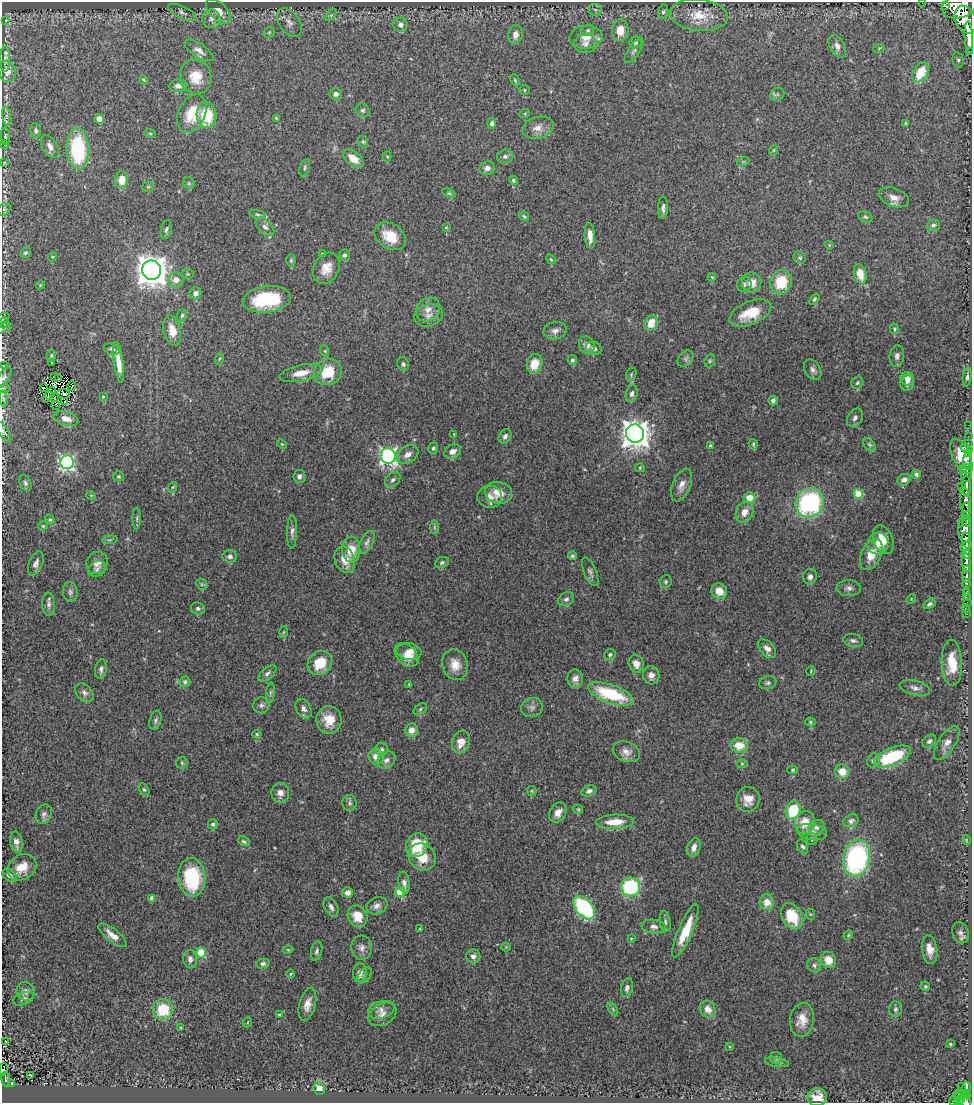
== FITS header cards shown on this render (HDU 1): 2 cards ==
NAXIS1  =                  970
NAXIS2  =                 1101

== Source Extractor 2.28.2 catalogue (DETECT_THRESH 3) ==
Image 970 x 1101 px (HDU 1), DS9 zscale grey, 1 PNG px = 1 image px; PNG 974 x 1105 px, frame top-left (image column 1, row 1101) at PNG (2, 2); each listed source drawn as its Kron ellipse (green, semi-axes under 4 px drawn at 4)
Background 0.886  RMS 0.043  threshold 0.128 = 3 sigma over >= 5 px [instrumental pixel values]
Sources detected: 385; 4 with non-positive FLUX_AUTO (blend fragments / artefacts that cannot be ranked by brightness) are neither listed nor drawn; the other 381 listed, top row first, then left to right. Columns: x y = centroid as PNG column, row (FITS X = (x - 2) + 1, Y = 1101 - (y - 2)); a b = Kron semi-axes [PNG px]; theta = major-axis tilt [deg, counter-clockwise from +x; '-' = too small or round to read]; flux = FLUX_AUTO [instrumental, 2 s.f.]
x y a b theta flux
922 3 2 2 - 9.8
945 6 2 2 - 4600
959 6 17 12 16 5700
595 10 6 6 - 6.8
218 11 15 8 -46 29
182 12 15 6 -25 11
663 12 7 5 78 7.3
331 15 7 4 45 5.5
699 15 29 16 -6 83
211 19 9 9 - 15
6 20 3 2 - 1.8
965 20 15 10 -67 4700
289 22 16 10 -53 21
400 25 7 7 - 13
588 30 7 5 29 6.2
620 30 11 8 84 46
269 32 6 5 - 4
515 35 9 7 80 22
586 37 16 11 5 39
969 37 16 4 -86 3000
636 43 6 5 - 7.2
585 44 11 9 2 17
837 46 12 7 -61 17
879 48 6 3 20 3.2
199 50 16 6 -34 16
634 51 14 5 56 11
970 52 3 3 - 200
5 59 13 5 89 11
958 60 7 5 -79 6.9
7 71 11 8 -75 16
920 72 11 7 61 72
196 77 17 16 - 54
144 80 5 3 - 3.5
515 80 6 4 -66 3.5
178 86 9 6 5 14
524 90 5 5 - 3.6
336 94 6 5 - 13
777 94 7 6 - 6.6
363 110 7 6 - 6.6
525 113 5 3 - 2.7
192 114 20 13 66 91
207 115 13 10 -88 110
7 116 9 4 -81 9
276 118 4 3 - 4.4
99 119 5 4 - 22
492 123 5 4 - 9.1
906 123 3 3 - 4.1
538 128 16 11 15 28
36 131 7 5 -83 9.1
150 133 6 4 -19 3.5
5 136 8 4 -86 5.1
363 142 6 5 - 5
4 144 3 2 - 2.5
50 146 12 7 -59 19
78 149 21 11 -87 240
774 150 6 3 71 3.3
387 156 5 4 - 3.1
505 156 8 7 - 11
353 159 12 7 -39 42
4 162 4 4 - 2.5
743 162 6 4 18 4.2
305 168 9 5 76 6
487 168 8 6 18 17
122 180 8 6 82 36
513 180 5 4 - 5
189 183 6 5 - 4.6
148 187 5 5 - 4.1
449 193 7 4 -21 4.3
894 197 16 9 -20 26
663 208 11 5 88 11
4 209 7 5 44 6.3
258 214 9 4 -14 5.4
524 216 5 4 - 5.2
865 217 7 5 -24 6.3
933 225 7 5 15 8.2
265 227 11 6 -44 12
446 227 3 3 - 2.8
166 229 10 5 75 8.1
390 236 17 12 -33 69
590 236 13 5 -85 24
829 245 4 3 - 2.4
25 253 6 5 - 5.3
322 254 4 3 - 2.6
345 255 6 5 - 8.4
52 257 5 3 - 2.9
800 258 6 5 - 6.1
551 259 5 4 - 3.1
291 260 6 5 - 4.9
326 268 16 12 62 40
152 270 9 9 - 4600
188 274 6 5 - 3.9
860 274 10 6 -77 48
712 277 4 3 - 3.2
176 280 8 7 - 22
752 282 10 9 - 35
781 282 12 10 78 100
744 284 8 7 - 9.5
40 285 4 3 - 2.5
195 293 6 5 - 17
267 299 24 13 7 180
814 299 6 4 52 4.8
428 309 13 11 43 26
750 313 22 11 23 82
182 315 6 4 72 5.3
429 315 14 11 18 22
3 318 7 5 31 3.8
4 323 5 3 - 3.2
651 323 8 6 66 51
3 328 8 4 26 4.6
894 329 5 4 - 3.9
172 331 15 8 -77 44
555 331 11 8 13 16
587 345 9 7 -64 23
594 348 8 6 -26 10
112 349 8 5 -16 8.5
325 351 6 3 -72 3.4
51 356 6 4 75 4.4
897 356 11 7 85 12
219 359 6 3 70 3.2
686 359 9 6 47 8.6
572 360 5 4 - 5.6
710 361 6 5 - 4.7
51 362 4 2 - 2.3
118 362 20 5 -82 42
403 364 7 5 -64 7.3
534 364 10 7 73 51
3 365 3 2 - 1.3
813 370 11 7 -56 12
328 372 14 13 - 82
301 373 22 8 12 42
631 374 7 5 72 4.5
4 377 12 5 56 8.8
54 377 3 2 - 0.99
967 377 9 4 82 7.4
58 378 4 2 - 4.6
907 379 7 6 - 16
857 383 6 5 - 5.4
907 383 8 6 79 14
72 386 5 2 - 1.6
4 388 6 3 18 3.2
43 388 3 2 - 2.8
50 393 7 3 62 1.6
64 394 6 4 -16 2.4
632 394 8 6 71 11
47 397 6 2 54 3.3
103 397 4 3 - 3.5
54 398 4 2 - 1.9
3 399 8 4 -81 6.1
773 401 5 4 - 11
65 402 3 2 - 2.5
56 405 4 2 - 4.8
855 418 10 7 55 11
66 419 13 6 -16 25
968 425 2 2 - 11
3 432 11 5 -59 7.9
454 434 3 3 - 2
635 434 9 9 - 3400
505 436 7 6 - 11
968 436 2 2 - 9.1
968 443 2 2 - 12
282 444 5 4 - 3.2
753 444 5 4 - 4.2
869 445 7 5 -48 4.9
711 446 4 4 - 9.1
433 448 6 4 73 5.6
966 449 6 2 -18 48
452 451 9 6 26 18
407 454 12 8 30 22
968 454 3 2 - 34
388 456 8 7 - 770
961 456 19 8 -65 130
967 461 8 2 -89 140
67 462 7 7 - 520
640 468 5 4 - 3.3
964 469 3 2 - 270
967 473 9 5 83 1200
916 474 4 4 - 11
119 476 5 5 - 4
299 476 6 6 - 11
393 480 9 6 42 9.5
904 480 7 5 27 13
25 483 8 5 -65 8.5
681 485 17 9 68 23
966 486 10 3 -89 2000
173 487 5 3 - 3
961 487 2 2 - 53
499 493 14 10 -12 45
858 494 5 4 - 89
91 495 5 3 - 2.4
490 497 12 11 - 25
750 498 6 5 - 46
965 501 12 5 -89 890
810 503 15 13 58 460
966 510 8 4 87 730
744 512 11 8 65 28
137 518 11 4 89 5
50 520 5 4 - 4.1
967 521 6 2 81 520
963 523 4 2 - 360
43 526 4 4 - 3.8
434 527 7 4 90 4.9
964 529 13 6 -88 2000
292 532 17 5 89 12
110 540 8 3 5 3.4
883 540 15 9 -68 43
966 540 8 4 -84 2400
367 542 12 6 63 12
878 543 11 10 - 36
966 546 5 4 - 1300
351 549 13 9 -85 54
871 554 16 10 65 49
966 555 4 3 - 790
230 556 7 6 - 9.5
572 556 4 4 - 5
345 560 13 9 -69 38
442 562 7 5 24 5.7
36 563 13 6 67 14
97 563 11 10 - 24
966 563 9 3 -84 1800
97 569 9 7 28 10
590 572 15 6 -67 11
967 574 9 3 85 310
810 577 8 6 76 13
666 582 6 6 - 5.6
966 583 3 3 - 250
202 584 6 5 - 4.5
849 588 12 8 2 14
719 591 8 7 - 38
70 592 10 7 -83 10
967 592 4 3 - 110
967 597 3 2 - 12
566 599 8 6 29 9.5
911 599 5 4 - 3.3
967 602 2 2 - 13
49 604 11 6 -86 11
929 604 7 4 33 7.3
198 608 7 6 - 7.6
965 608 2 2 - 9.8
967 614 2 2 - 11
283 632 6 4 88 3.4
853 640 10 6 -11 10
767 648 11 7 -46 18
409 652 12 8 -8 31
610 654 6 5 - 7
406 655 14 9 -46 37
320 663 13 11 41 73
952 663 23 10 -88 67
636 664 9 7 -71 24
455 665 15 13 -70 38
101 669 10 6 81 12
811 671 5 4 - 3
267 673 11 5 39 9.6
651 675 9 8 - 21
575 679 9 8 - 18
185 682 5 5 - 8.8
768 683 8 6 13 7.7
409 684 4 3 - 2.9
915 688 15 7 -13 16
84 693 11 7 -48 13
270 693 10 4 85 6.7
611 694 24 9 -20 180
261 705 8 8 - 9.7
532 708 11 9 20 13
304 709 10 7 -60 14
420 709 7 5 38 5.4
155 720 10 5 75 7.2
329 720 14 12 -84 54
810 722 5 4 - 4
411 730 7 6 - 23
257 734 5 4 - 3.7
929 741 7 5 42 8.2
461 742 11 8 73 33
947 743 19 8 57 28
739 745 8 7 - 57
382 749 6 6 - 7.6
626 752 14 10 -21 23
376 757 8 7 - 30
892 757 20 8 23 210
386 760 10 8 34 15
873 760 7 6 - 6.9
182 763 6 5 - 4.3
742 764 5 3 - 3
793 770 5 4 - 4
842 771 7 7 - 42
144 790 7 4 -61 5
532 791 5 4 - 3.4
589 791 8 5 22 10
280 793 10 9 - 21
748 799 12 11 - 34
350 803 8 7 - 8.3
578 809 5 4 - 3.4
793 810 9 7 73 140
558 813 11 8 57 29
44 814 10 7 65 10
851 821 8 6 28 10
615 822 19 7 3 57
805 822 12 10 78 49
213 824 5 5 - 7.1
817 827 8 7 - 13
812 832 15 8 -10 22
812 839 6 5 - 4.2
966 840 5 3 - 2.5
244 841 6 4 -29 4.9
16 842 10 6 -80 16
417 845 12 10 65 100
802 846 7 5 -60 7.1
694 847 9 6 69 22
422 857 14 12 -42 62
857 858 18 13 78 500
22 867 15 12 33 50
10 876 8 5 -37 11
192 877 19 13 -85 220
404 883 11 5 -81 14
630 887 9 9 - 240
347 892 5 5 - 19
400 892 5 4 - 73
152 898 4 4 - 19
767 902 8 7 - 32
377 906 11 8 24 16
331 907 10 6 -62 14
584 908 13 8 -50 330
810 914 6 4 -70 3.2
358 916 11 9 -64 51
792 916 14 9 -63 95
665 922 10 5 -82 8.2
653 927 12 6 -7 14
420 929 4 3 - 2.8
685 931 29 7 67 87
960 933 11 8 -70 13
113 935 17 6 -38 30
848 935 5 4 - 3.5
631 938 3 2 - 2.2
506 947 4 4 - 2.7
362 948 12 10 -85 19
288 950 5 3 - 2.6
930 950 14 7 -82 29
317 951 10 5 76 8.9
201 952 5 4 - 130
473 956 7 7 - 13
190 959 9 7 -84 15
828 960 8 7 - 44
263 964 7 4 13 8.1
814 965 7 6 - 8.5
360 973 9 7 85 23
291 974 4 3 - 2.5
365 975 9 5 52 8.5
925 986 5 4 - 4.7
627 988 9 5 78 10
26 991 9 9 - 14
23 999 11 6 22 8.6
307 1004 17 8 75 27
163 1009 10 10 - 120
613 1009 7 3 -54 4
708 1009 9 7 -53 27
895 1009 8 6 87 7.6
381 1010 13 8 18 17
382 1014 15 10 30 20
279 1015 3 3 - 3.5
802 1020 17 12 81 40
248 1022 5 3 - 2.5
181 1028 4 3 - 3.1
6 1041 3 2 - 1.9
950 1044 3 3 - 5
730 1047 4 3 - 3
776 1058 6 6 - 6.3
777 1062 12 4 -10 7
3 1069 6 3 76 51
30 1075 4 2 - 1.9
6 1079 7 4 -85 55
12 1083 4 4 - 61
961 1086 4 2 - 35
319 1088 6 5 - 26
966 1088 6 4 87 270
966 1093 4 3 - 160
962 1095 8 3 -3 88
817 1097 10 8 12 39
958 1097 4 3 - 170
961 1099 3 3 - 130
953 1100 5 3 - 33
958 1101 4 3 - 66
965 1101 6 5 - 420
At the frame edge (FLAGS 8, measured only in part): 13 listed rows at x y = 922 3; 959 6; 970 52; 3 318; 3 328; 3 365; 4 377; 3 399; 3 432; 3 1069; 953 1100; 958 1101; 965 1101
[4 non-positive-flux detections neither listed nor drawn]